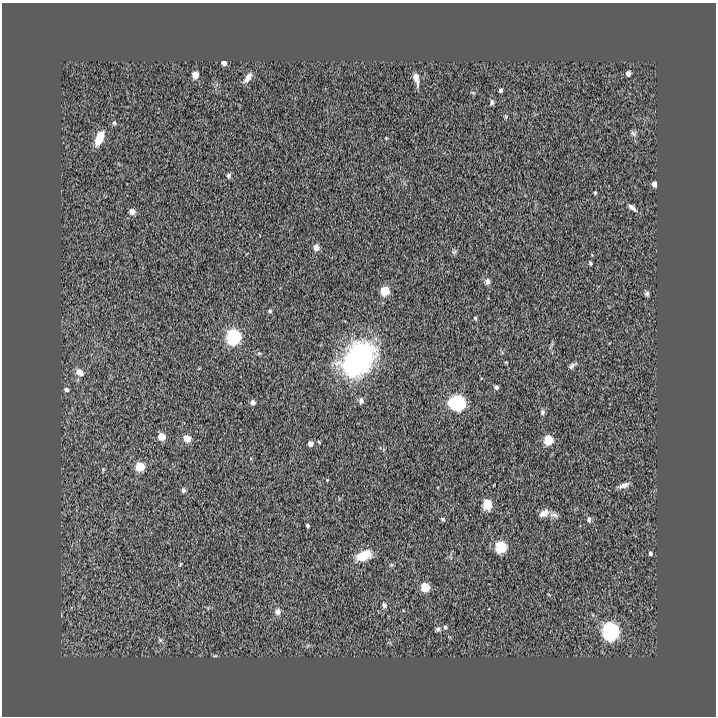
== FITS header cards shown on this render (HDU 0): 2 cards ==
NAXIS1  =                  714
NAXIS2  =                  714

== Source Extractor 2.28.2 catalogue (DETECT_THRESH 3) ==
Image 714 x 714 px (HDU 0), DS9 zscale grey, 1 PNG px = 1 image px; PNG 718 x 718 px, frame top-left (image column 1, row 714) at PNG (2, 3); no overlay
Background 2.05e-04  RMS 0.017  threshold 0.0518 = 3 sigma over >= 5 px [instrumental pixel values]
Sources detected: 63; all 63 listed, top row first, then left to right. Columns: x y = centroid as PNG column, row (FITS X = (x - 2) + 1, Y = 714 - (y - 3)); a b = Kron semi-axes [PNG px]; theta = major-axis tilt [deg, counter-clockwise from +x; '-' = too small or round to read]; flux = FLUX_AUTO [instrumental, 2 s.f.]
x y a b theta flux
224 63 5 4 - 5.5
628 73 5 5 - 4.7
195 75 6 5 - 16
248 78 15 7 55 7.3
416 78 14 6 -76 9.1
500 90 4 4 - 2.4
473 93 6 3 -19 1.2
492 102 7 5 82 2.9
506 117 5 5 - 1.3
114 123 6 5 - 2
633 133 9 5 -22 2.8
99 138 17 8 66 19
386 138 3 3 - 0.93
228 176 6 5 - 2.7
654 184 6 5 - 4.2
595 193 4 4 - 1.2
632 208 14 5 -40 4.8
132 212 6 5 - 6.5
316 248 6 5 - 7.6
454 252 8 4 37 1.9
590 263 5 3 - 1.5
487 282 8 6 85 3.7
385 291 6 5 - 42
647 294 6 5 - 2.4
270 311 5 5 - 1.8
475 318 5 4 - 1.6
233 337 7 6 - 310
259 353 5 5 - 1.6
358 359 39 27 52 200
572 366 10 5 33 3.3
79 372 9 7 -41 8.2
496 387 5 4 - 3.5
66 390 6 5 - 2.5
361 401 8 6 86 3.4
253 402 5 5 - 4.5
451 403 7 5 -76 25
458 403 7 6 - 300
542 412 7 6 - 2.8
161 437 5 5 - 21
187 438 6 5 - 15
548 440 6 5 - 52
310 444 5 4 - 6.4
140 467 6 5 - 44
327 480 4 4 - 0.79
623 485 15 6 21 5.3
183 490 5 4 - 3.2
487 504 6 5 - 54
544 513 12 7 29 8.4
554 515 13 5 -18 3.9
443 519 6 5 - 1.9
589 519 7 5 -87 3
307 525 4 3 - 1.7
501 547 6 6 - 110
650 553 5 4 - 2.2
364 555 14 8 22 28
180 564 4 3 - 1
425 587 6 5 - 41
384 605 6 5 - 3.7
278 612 8 7 - 5.2
445 627 6 5 - 2.3
438 629 7 5 33 2.4
611 631 7 6 - 650
160 640 5 5 - 1.6